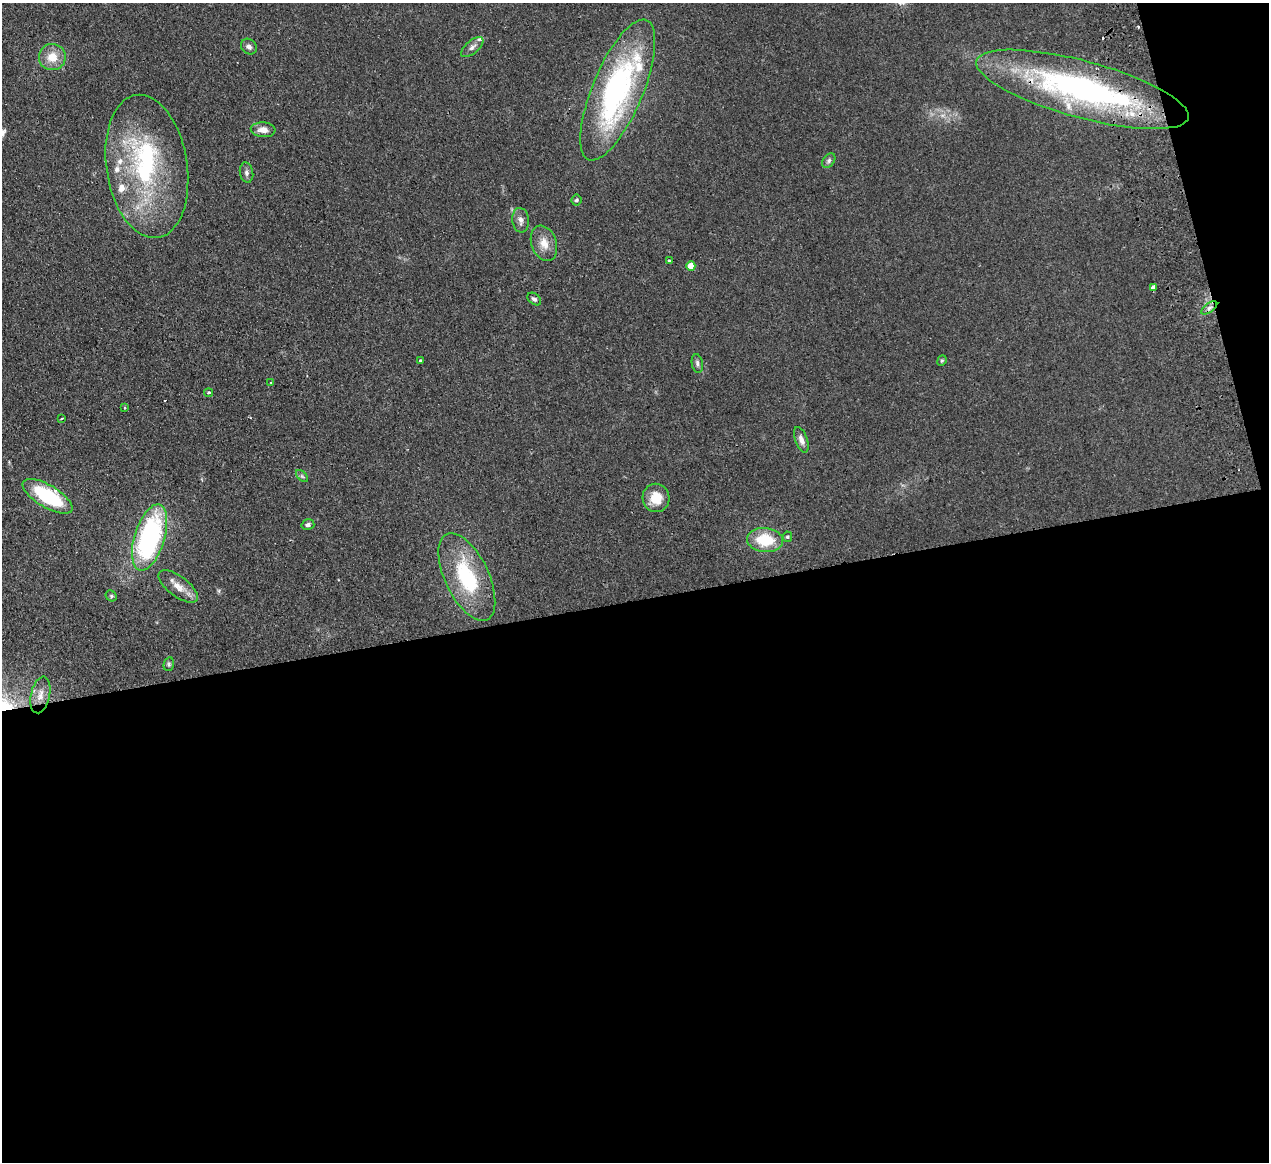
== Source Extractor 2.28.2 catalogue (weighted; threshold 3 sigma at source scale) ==
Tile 16 of 4 x 4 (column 4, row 4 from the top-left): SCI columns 3858-5124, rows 279-1438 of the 5180 x 5078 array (HDU 1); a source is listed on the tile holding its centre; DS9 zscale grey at full resolution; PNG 1271 x 1164 px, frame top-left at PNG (2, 3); each listed source drawn as its Kron ellipse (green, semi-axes under 4 px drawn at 4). Shown black and unused: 51% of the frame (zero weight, under 2 of 3 exposures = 3% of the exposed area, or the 3 px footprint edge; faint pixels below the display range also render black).
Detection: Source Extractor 2.28.2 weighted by HDU 2 'WHT'; one run over the whole footprint, this tile lists its part. Background 0.107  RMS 0.011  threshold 0.0476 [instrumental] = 3 sigma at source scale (4.5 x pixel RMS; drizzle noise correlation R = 1.50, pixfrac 1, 0.05/0.05 arcsec/px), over >= 5 px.
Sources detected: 45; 1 inside a brighter object's white glare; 2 cosmic-ray / hot-pixel residue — neither listed nor drawn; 5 inside a brighter listed object's ellipse — not listed separately; the other 37 listed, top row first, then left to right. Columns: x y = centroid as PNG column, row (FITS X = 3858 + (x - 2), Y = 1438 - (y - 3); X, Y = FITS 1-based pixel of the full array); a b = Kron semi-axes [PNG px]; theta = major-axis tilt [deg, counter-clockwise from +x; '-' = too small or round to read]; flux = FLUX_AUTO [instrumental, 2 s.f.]
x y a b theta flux
249 47 8 7 - 3.6
472 47 13 6 40 4.4
52 57 13 13 - 16
1082 89 110 28 -15 310
618 90 75 25 67 240
263 130 12 7 -4 7.9
829 161 8 5 52 2.6
147 166 72 40 -81 160
246 173 10 6 -80 3.5
576 200 5 5 - 2.2
521 220 12 8 -84 5.3
544 243 18 12 -71 13
669 261 3 3 - 2.3
691 266 5 4 - 13
1153 287 4 3 - 8.9
534 299 8 5 -38 2.8
1209 308 9 4 36 3.8
420 360 3 3 - 1.7
942 361 5 4 - 1.3
697 363 9 5 -80 2.8
271 382 2 2 - 0.98
209 393 4 3 - 5.4
124 408 3 3 - 1.7
62 418 3 2 - 0.95
801 440 13 6 -70 5.5
302 476 7 4 -45 1.9
48 496 28 11 -31 79
656 498 14 13 - 19
308 525 6 5 - 2.8
787 537 5 5 - 1.6
150 538 34 15 73 180
765 540 18 12 -5 37
467 577 47 22 -65 81
178 586 23 10 -37 13
111 596 6 5 - 1.6
169 664 7 5 78 1.8
40 695 18 9 78 10
Overlapping masked pixels (flux is a lower limit): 1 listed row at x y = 1082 89